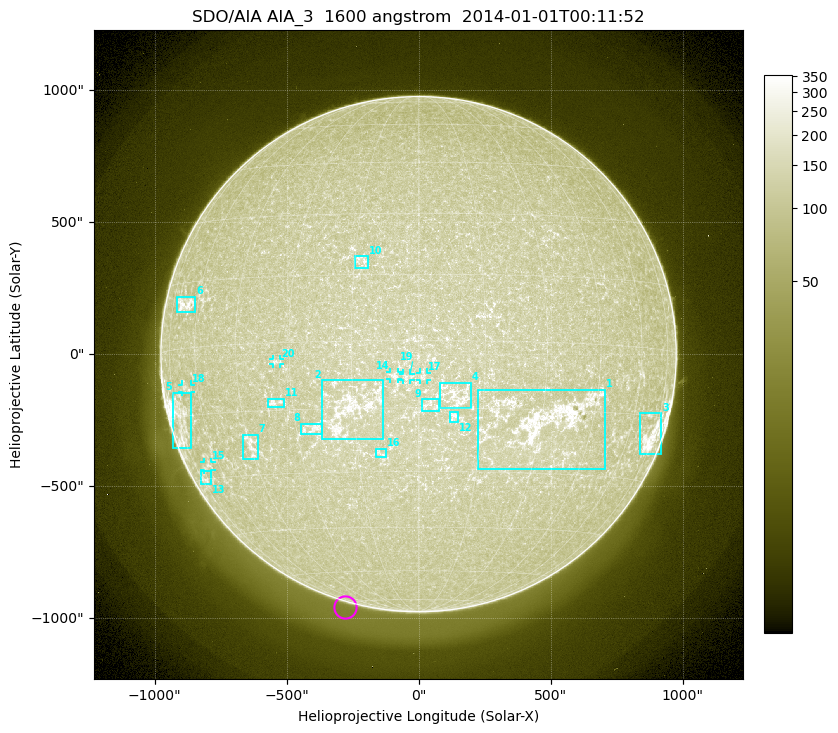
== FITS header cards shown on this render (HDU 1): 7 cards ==
TELESCOP= 'SDO/AIA'
INSTRUME= 'AIA_3'
WAVELNTH=                 1600
WAVEUNIT= 'angstrom'
DATE-OBS= '2014-01-01T00:11:52.12'
CTYPE1  = 'HPLN-TAN'
CTYPE2  = 'HPLT-TAN'

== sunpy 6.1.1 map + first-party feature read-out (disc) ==
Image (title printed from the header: SDO/AIA AIA_3  1600 angstrom  2014-01-01T00:11:52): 1024 x 1024 px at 2.4 arcsec/px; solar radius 976 arcsec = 407 px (full disc in frame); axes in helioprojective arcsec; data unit not stated in the header (colour bar unlabelled)
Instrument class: DISC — disc imager (sunpy class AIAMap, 1600 A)
Bright regions (active regions / flare kernels): reference = the median radial profile (limb darkening/brightening removed); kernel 9 px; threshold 5 sigma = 59.4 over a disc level ~127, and >= 1.15x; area >= 12 px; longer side >= 10 px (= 24 arcsec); searched inside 0.97 R_sun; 24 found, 20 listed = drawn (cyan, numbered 1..; 6 of them under ~33 arcsec drawn as corner ticks so the feature stays visible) (cap 20 boxes per figure: the strongest are kept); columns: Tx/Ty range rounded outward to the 5 arcsec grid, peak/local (2 s.f.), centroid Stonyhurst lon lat
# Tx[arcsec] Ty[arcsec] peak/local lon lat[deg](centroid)
1 225..710 -440..-135 3.6 +31 -17
2 -365..-135 -325..-95 2.2 -16 -15
3 840..920 -380..-220 3.3 +72 -20
4 80..200 -205..-105 2 +9 -12
5 -930..-860 -355..-145 3 -72 -15
6 -915..-845 155..220 2.7 -67 +10
7 -665..-610 -395..-305 2 -45 -23
8 -450..-365 -305..-265 2.1 -26 -20
9 15..80 -215..-170 1.8 +3 -14
10 -240..-190 325..375 1.7 -13 +18
11 -570..-510 -205..-165 2 -35 -13
12 115..150 -260..-220 1.8 +8 -17
13 -825..-785 -495..-445 2 -72 -30
14 -110..-80 -95..-65 1.8 -5 -8
15 -815..-785 -440..-405 1.8 -66 -27
16 -160..-120 -390..-355 1.6 -9 -25
17 5..30 -95..-70 1.7 +1 -8
18 -895..-865 -145..-115 1.8 -66 -9
19 -60..-30 -95..-75 1.6 -3 -8
20 -555..-525 -35..-20 1.6 -33 -4
Off-limb structures (1.02-1.3 R_sun): pedestal 0.125 subtracted; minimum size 162 px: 1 found; the strongest spans PA ~85..250 deg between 1.02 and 1.3 R_sun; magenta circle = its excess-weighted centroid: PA ~165 deg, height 1.02 R_sun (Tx ~-275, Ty ~-955 arcsec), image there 2.6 x the reference